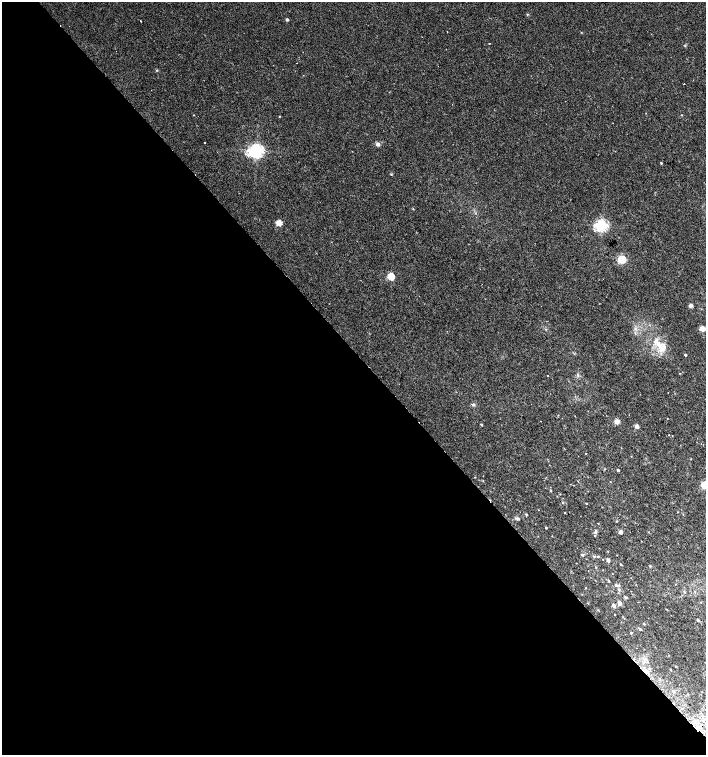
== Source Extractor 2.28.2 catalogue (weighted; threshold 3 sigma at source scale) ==
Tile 9 of 4 x 4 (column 1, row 3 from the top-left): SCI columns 181-1588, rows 1541-3046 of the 6060 x 6084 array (HDU 1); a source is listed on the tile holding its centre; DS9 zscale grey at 2 x 2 block average (1 PNG px = mean of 2 x 2 image px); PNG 708 x 757 px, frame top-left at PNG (2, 2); no overlay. Shown black and unused: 54% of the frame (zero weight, under 2 of 3 exposures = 2% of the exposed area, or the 3 px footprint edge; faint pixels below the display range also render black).
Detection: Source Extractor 2.28.2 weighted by HDU 2 'WHT'; one run over the whole footprint, this tile lists its part. Background 0.00358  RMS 0.0025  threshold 0.0114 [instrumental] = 3 sigma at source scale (4.5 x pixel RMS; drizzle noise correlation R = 1.50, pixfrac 1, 0.0396/0.0396 arcsec/px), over >= 5 px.
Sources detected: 70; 1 inside a brighter listed object's ellipse — not listed separately; the other 69 listed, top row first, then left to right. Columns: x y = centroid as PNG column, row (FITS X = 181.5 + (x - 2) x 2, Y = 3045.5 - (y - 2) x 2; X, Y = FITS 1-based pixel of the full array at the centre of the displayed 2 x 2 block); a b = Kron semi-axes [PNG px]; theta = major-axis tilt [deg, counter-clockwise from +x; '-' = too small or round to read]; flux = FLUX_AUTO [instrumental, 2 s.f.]
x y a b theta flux
287 20 2 2 - 1.2
141 21 2 2 - 0.47
447 32 2 2 - 0.3
489 43 2 2 - 0.31
297 63 2 2 - 0.93
157 70 2 2 - 0.35
684 84 2 2 - 0.96
279 116 2 2 - 0.29
205 142 2 2 - 0.45
378 144 3 3 - 3.8
256 151 4 4 - 180
661 163 3 3 - 0.45
413 209 3 2 - 0.35
279 223 3 3 - 14
602 225 4 4 - 120
622 259 3 3 - 38
391 276 4 3 - 25
691 305 5 4 - 1.1
546 329 3 2 - 0.3
702 329 7 6 - 2.4
662 347 15 10 -41 9.2
685 355 2 2 - 0.69
547 376 2 2 - 0.41
473 404 5 3 - 0.83
541 421 2 2 - 0.59
617 421 3 3 - 9.4
481 425 3 3 - 0.42
637 426 3 2 - 5.1
669 435 2 2 - 0.26
618 470 2 2 - 0.8
704 485 3 3 - 24
550 491 3 2 - 0.39
562 502 3 2 - 0.3
586 503 2 2 - 0.3
527 515 3 2 - 0.39
518 519 4 3 - 0.99
598 523 3 2 - 0.23
546 528 2 2 - 0.45
595 532 4 4 - 1.1
620 532 4 4 - 1.5
582 555 4 3 - 0.83
593 556 3 2 - 0.49
598 557 3 2 - 0.38
608 560 4 3 - 1.4
621 565 3 2 - 0.39
650 566 3 2 - 0.53
596 567 3 2 - 0.37
608 581 3 2 - 0.48
616 585 6 3 -23 1.2
586 588 2 2 - 0.21
619 590 3 3 - 0.78
684 592 3 3 - 0.45
618 593 3 2 - 0.26
626 597 5 2 - 0.56
588 603 3 2 - 0.2
620 603 4 3 - 2.3
614 606 5 3 - 1
598 610 3 2 - 0.36
697 620 3 3 - 0.47
644 624 3 2 - 0.45
640 629 4 3 - 0.61
631 633 3 2 - 0.39
643 662 4 3 - 0.93
647 662 4 3 - 0.63
676 666 2 2 - 0.25
646 670 5 4 - 1.9
670 670 2 2 - 0.41
704 719 3 2 - 1.1
704 722 3 2 - 0.91
Overlapping masked pixels (flux is a lower limit): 1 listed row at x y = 646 670
Isophote crosses this tile's border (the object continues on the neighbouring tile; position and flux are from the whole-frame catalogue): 1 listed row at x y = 704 485
Diffuse or blended objects may show on this block-average render without a row.